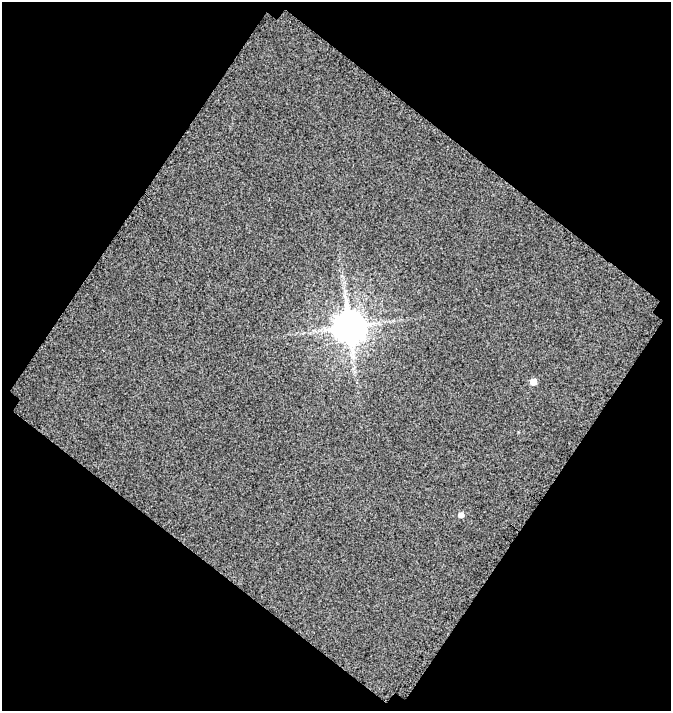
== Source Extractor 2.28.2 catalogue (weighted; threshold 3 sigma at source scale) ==
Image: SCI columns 506-1174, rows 636-1344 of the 1367 x 1516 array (HDU 1 of 3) = the unmasked area's bounding box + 8 px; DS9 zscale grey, full resolution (1 PNG px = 1 image px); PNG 673 x 713 px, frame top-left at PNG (2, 2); no overlay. Shown black and unused: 49% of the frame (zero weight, under 3 of 4 exposures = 20% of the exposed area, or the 3 px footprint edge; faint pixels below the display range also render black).
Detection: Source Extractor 2.28.2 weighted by HDU 2 'WHT'. Background 0.0397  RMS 2.2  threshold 10.1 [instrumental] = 3 sigma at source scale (4.5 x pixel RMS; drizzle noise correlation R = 1.50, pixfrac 1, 0.0396/0.0396 arcsec/px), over >= 5 px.
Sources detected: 3; all 3 listed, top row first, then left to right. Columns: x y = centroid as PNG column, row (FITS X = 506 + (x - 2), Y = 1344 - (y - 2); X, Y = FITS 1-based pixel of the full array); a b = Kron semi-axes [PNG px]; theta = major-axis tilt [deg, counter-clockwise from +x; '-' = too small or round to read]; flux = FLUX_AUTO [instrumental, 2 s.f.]
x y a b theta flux
349 326 9 9 - 440000
533 381 5 5 - 2700
461 515 5 5 - 1100